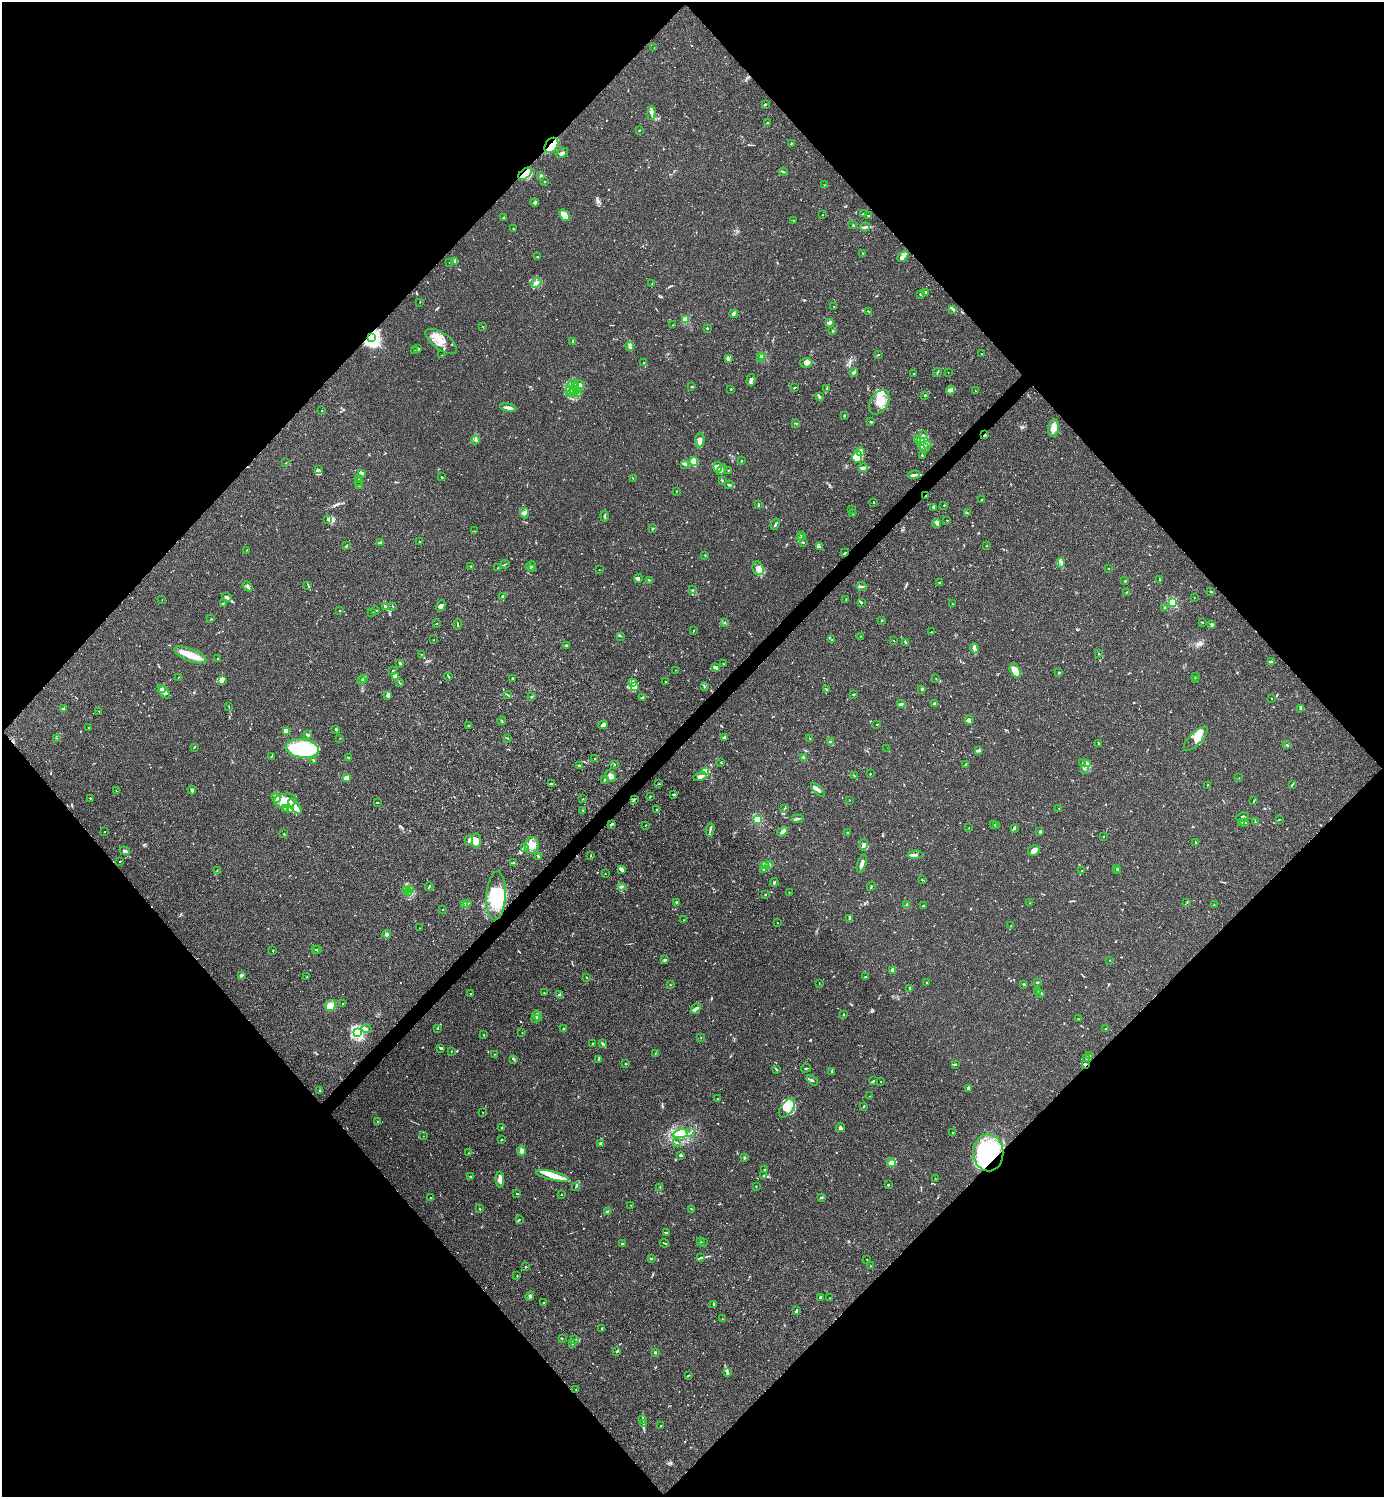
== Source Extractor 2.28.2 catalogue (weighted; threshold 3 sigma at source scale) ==
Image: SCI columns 300-5824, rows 1-5978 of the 5981 x 5982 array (HDU 1 of 3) = the unmasked area's bounding box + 8 px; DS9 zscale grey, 4 x 4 block average (1 PNG px = mean of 4 x 4 image px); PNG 1386 x 1499 px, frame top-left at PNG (2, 2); each listed source drawn as its Kron ellipse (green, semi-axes under 4 px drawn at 4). Shown black and unused: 51% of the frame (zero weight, under 3 of 4 exposures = <1% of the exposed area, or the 3 px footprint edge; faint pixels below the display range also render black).
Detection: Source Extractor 2.28.2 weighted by HDU 2 'WHT'. Background 0.0151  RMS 0.0022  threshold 0.00971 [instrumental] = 3 sigma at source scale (4.5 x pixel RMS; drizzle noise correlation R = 1.50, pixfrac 1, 0.05/0.05 arcsec/px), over >= 5 px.
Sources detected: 899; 1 too faint to see at this stretch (4 x 4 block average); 13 inside a brighter object's white glare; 2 cosmic-ray / hot-pixel residue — neither listed nor drawn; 28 coinciding with a brighter row at this scale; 116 inside a brighter listed object's ellipse — not listed separately; of the other 739, all 500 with FLUX_AUTO >= 0.454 (the completeness limit of this list) listed and drawn (239 fainter detections not listed), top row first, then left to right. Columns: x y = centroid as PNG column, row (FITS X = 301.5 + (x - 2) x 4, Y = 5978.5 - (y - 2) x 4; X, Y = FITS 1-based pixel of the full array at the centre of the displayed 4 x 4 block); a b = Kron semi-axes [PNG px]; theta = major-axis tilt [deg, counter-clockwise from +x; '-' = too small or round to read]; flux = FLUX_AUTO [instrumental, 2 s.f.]
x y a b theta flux
654 47 2 2 - 0.76
765 104 3 2 - 1.7
651 113 7 3 90 3.1
767 123 2 2 - 0.66
639 130 2 2 - 0.92
791 144 3 2 - 1.1
551 145 8 6 52 21
562 153 6 4 33 4
783 172 4 2 - 1.6
525 174 8 4 39 34
540 175 2 2 - 1.9
544 181 2 2 - 0.64
824 185 2 2 - 0.51
535 202 4 3 - 2
863 214 2 2 - 3.4
565 215 6 3 -51 16
822 215 2 2 - 0.49
868 216 3 2 - 0.86
503 218 3 2 - 0.87
793 220 2 2 - 0.58
853 225 2 2 - 0.69
865 227 5 2 - 2.3
513 228 2 2 - 0.48
863 253 2 2 - 0.6
537 256 2 2 - 0.45
903 256 6 3 48 4.3
455 262 3 3 - 5.8
449 263 2 2 - 0.86
536 283 5 3 - 3.3
652 284 2 2 - 0.62
926 292 3 2 - 1.8
921 294 2 2 - 0.94
420 302 2 2 - 0.53
834 307 2 2 - 0.69
953 309 4 2 - 1.5
868 311 3 2 - 0.91
734 314 4 2 - 1.4
685 320 2 2 - 48
830 322 4 2 - 3.9
673 325 2 2 - 0.56
483 327 2 2 - 0.49
707 328 2 2 - 1.7
832 331 2 2 - 0.63
372 338 3 3 - 360
441 341 18 8 -36 18
573 341 3 2 - 0.92
630 346 4 2 - 1.9
418 348 3 2 - 1
414 351 2 2 - 0.57
982 354 2 2 - 0.65
442 355 2 2 - 0.62
878 355 2 2 - 0.64
763 356 2 2 - 57
760 357 2 2 - 1.7
728 359 3 2 - 1.3
644 363 2 2 - 0.53
806 363 6 5 - 5.5
854 372 4 2 - 2.9
948 372 2 2 - 0.56
913 373 2 2 - 1.1
937 373 4 2 - 1.2
751 380 6 2 74 3.1
572 384 5 2 - 3.3
579 385 5 3 - 4.1
576 387 3 2 - 2.1
692 387 3 2 - 1.1
795 388 3 2 - 0.74
574 389 4 3 - 2.8
731 389 2 2 - 1
827 389 2 2 - 0.53
951 390 4 2 - 2.4
569 391 5 2 - 2.8
975 391 2 2 - 0.68
572 392 6 2 18 3.2
578 393 2 2 - 0.47
925 395 2 2 - 1.4
819 397 4 3 - 2.6
879 402 13 8 59 17
508 408 8 2 -11 5.9
321 411 2 2 - 0.93
844 416 2 2 - 1.7
871 422 4 2 - 1.5
796 423 3 2 - 1
1054 428 9 5 81 13
923 435 2 2 - 0.75
985 435 3 2 - 1.5
917 439 2 2 - 1.4
475 440 4 2 - 2.3
700 440 7 5 83 6.1
921 442 4 3 - 2.8
928 444 3 3 - 2
924 447 6 3 -31 5.2
860 451 3 3 - 3.5
922 455 3 2 - 0.76
857 457 6 5 - 7.8
741 461 2 2 - 0.84
694 462 4 3 - 6.6
286 463 2 2 - 0.45
685 464 2 2 - 1.2
717 467 5 4 - 3.6
863 467 4 2 - 2.9
318 470 2 2 - 0.58
722 470 5 3 - 3.3
728 470 2 2 - 0.64
361 474 4 3 - 2.1
914 475 6 2 9 3.4
442 477 2 2 - 0.75
633 478 2 2 - 0.56
359 479 2 2 - 1
359 481 3 2 - 0.92
722 481 2 2 - 1.1
729 485 4 2 - 2.9
359 486 2 2 - 1
677 491 2 2 - 0.9
926 496 2 2 - 1.5
981 500 2 2 - 0.62
873 502 2 2 - 0.85
758 504 4 2 - 2.1
944 505 2 2 - 0.79
933 507 3 2 - 1.3
851 509 2 2 - 0.54
524 513 5 3 - 3.3
967 513 3 2 - 0.91
853 514 4 2 - 1.5
604 516 5 2 - 1.8
328 519 3 2 - 1.6
947 520 2 2 - 1
775 524 6 2 62 2.5
937 524 5 2 - 1.6
652 529 2 2 - 0.56
474 531 3 2 - 0.55
801 535 3 2 - 1.4
800 538 2 2 - 0.86
380 542 3 2 - 1.5
419 542 2 2 - 0.49
803 542 2 2 - 1
347 546 2 2 - 0.81
819 546 3 2 - 1.9
987 546 3 2 - 0.62
247 550 2 2 - 0.48
844 553 4 2 - 0.93
705 555 2 2 - 0.55
1061 563 5 2 - 1.9
505 564 4 2 - 0.88
471 566 2 2 - 1.2
531 566 5 2 - 2.2
498 568 3 2 - 0.77
532 568 2 2 - 0.96
758 568 7 5 -66 8.7
1108 568 2 2 - 0.73
599 570 2 2 - 0.63
638 578 4 3 - 2.5
1160 579 3 2 - 0.86
649 580 2 2 - 0.5
1125 581 2 2 - 1.1
939 582 2 2 - 0.9
308 585 3 2 - 0.89
248 586 6 2 -51 2.8
862 587 5 2 - 1.7
692 590 2 2 - 0.65
1210 591 2 2 - 1.2
1126 593 4 2 - 0.95
502 596 3 2 - 1.6
227 597 5 3 - 2.8
1194 597 2 2 - 0.45
846 599 3 2 - 1
162 600 2 2 - 0.61
861 602 3 2 - 2.7
1172 602 2 2 - 100
223 604 2 2 - 0.54
952 604 3 2 - 0.94
393 606 3 2 - 0.69
441 606 6 3 61 4.4
385 607 3 2 - 1.3
1165 607 2 2 - 1.8
376 610 2 2 - 0.89
340 611 2 2 - 0.83
371 612 2 2 - 0.69
211 619 3 2 - 0.68
882 620 2 2 - 0.89
1202 622 3 2 - 0.89
437 623 2 2 - 0.79
725 623 2 2 - 0.76
458 625 5 2 - 1.2
1212 625 4 2 - 1.7
694 631 2 2 - 0.75
931 632 2 2 - 0.67
620 636 2 2 - 0.46
861 636 2 2 - 0.48
433 640 2 2 - 0.51
832 640 2 2 - 0.46
894 640 2 2 - 0.53
906 643 3 2 - 0.75
566 645 4 2 - 1.9
974 648 5 2 - 8.7
421 654 2 2 - 0.47
1098 654 2 2 - 0.66
190 655 17 6 -21 20
218 659 3 2 - 1.2
1272 662 4 3 - 2.4
400 663 3 2 - 1.9
723 664 2 2 - 1
715 667 4 2 - 1.8
393 670 3 2 - 0.81
676 670 2 2 - 0.47
1015 670 7 4 -63 20
1059 673 2 2 - 0.77
448 676 4 2 - 1.4
1196 676 2 2 - 0.49
178 677 2 2 - 0.51
395 677 2 2 - 0.87
512 678 3 2 - 1.2
363 679 3 2 - 0.66
936 679 2 2 - 0.95
1196 679 4 2 - 0.84
222 680 4 2 - 2.1
362 681 2 2 - 0.53
399 682 3 2 - 0.82
666 682 2 2 - 1.8
632 683 3 2 - 1.9
634 687 4 3 - 3.8
704 687 3 2 - 1.2
922 689 3 3 - 1.6
162 690 3 2 - 12
827 690 2 2 - 0.9
164 692 8 4 -50 6.2
853 694 2 2 - 0.98
388 695 4 2 - 3.3
508 695 4 2 - 1
532 697 2 2 - 1
642 698 3 2 - 1.4
1271 698 2 2 - 0.57
935 703 4 2 - 2.5
901 704 4 3 - 2.5
229 706 2 2 - 0.53
1301 708 4 2 - 1.8
63 709 3 2 - 1.6
99 711 2 2 - 0.47
969 720 4 3 - 2.5
502 721 4 2 - 0.83
877 724 2 2 - 0.5
468 725 2 2 - 0.78
603 725 4 4 - 4.3
88 728 2 2 - 1.6
336 729 3 2 - 1.6
287 731 4 2 - 8.3
307 735 3 2 - 2.7
724 737 3 2 - 4.1
57 738 2 2 - 0.52
340 738 2 2 - 0.46
508 738 2 2 - 0.52
810 738 3 2 - 0.64
1196 739 15 6 45 12
831 741 4 2 - 0.88
1098 743 2 2 - 0.89
1286 745 3 2 - 0.67
194 747 2 2 - 0.72
887 748 2 2 - 0.64
302 749 17 9 -8 140
979 751 3 2 - 1.7
271 756 2 2 - 0.47
803 757 2 2 - 0.81
349 758 3 2 - 1.3
595 759 2 2 - 0.51
314 760 3 2 - 1.7
721 762 2 2 - 0.66
1083 763 3 2 - 0.75
614 764 2 2 - 1.2
965 764 2 2 - 0.63
1087 764 4 2 - 1.7
579 765 3 2 - 1.6
1085 769 2 2 - 0.88
706 771 3 3 - 28
870 774 2 2 - 0.9
610 776 6 5 - 5.1
700 776 6 3 14 4.8
854 776 2 2 - 0.51
346 778 3 2 - 11
1239 778 2 2 - 0.53
604 780 3 2 - 1
552 784 3 2 - 1.1
659 784 3 2 - 0.79
1292 784 2 2 - 0.49
1208 785 2 2 - 0.45
192 790 4 2 - 2.6
818 790 9 2 -45 5.6
116 791 2 2 - 0.65
674 794 3 2 - 1.7
650 797 3 2 - 0.98
90 798 2 2 - 1.6
276 798 5 3 - 3.4
583 799 2 2 - 0.67
634 800 3 2 - 0.98
849 800 2 2 - 0.54
285 801 11 7 6 16
1254 801 3 2 - 0.91
377 803 3 2 - 1
295 806 9 4 -52 13
286 808 2 2 - 0.86
784 808 2 2 - 0.74
1059 808 2 2 - 0.59
657 809 4 2 - 1.5
290 810 3 2 - 1.7
583 811 2 2 - 0.75
1242 817 6 2 21 1.8
757 819 2 2 - 84
798 819 6 2 7 2.6
1279 819 2 2 - 0.67
1255 821 2 2 - 0.71
1242 822 3 2 - 1.3
1245 823 4 2 - 1.2
612 824 3 2 - 1.8
645 825 2 2 - 0.77
993 825 2 2 - 0.92
996 825 3 2 - 1.3
969 828 2 2 - 0.56
1015 828 2 2 - 0.61
710 830 7 2 77 2.4
1040 831 3 2 - 1.8
104 832 2 2 - 0.91
782 832 6 4 31 5.2
847 832 2 2 - 0.92
284 834 2 2 - 0.79
1103 837 2 2 - 0.49
469 840 5 3 - 3.1
476 841 7 4 89 7.8
1195 842 3 2 - 0.74
864 844 5 4 - 4.6
532 845 8 7 - 11
525 848 2 2 - 0.62
1034 850 6 5 - 4.9
125 851 5 3 - 2.9
915 855 7 3 5 3.7
538 856 3 2 - 2.2
591 856 2 2 - 0.65
120 861 2 2 - 0.6
514 863 2 2 - 0.75
862 864 9 2 72 5.6
770 865 2 2 - 0.47
766 866 2 2 - 1
1117 868 2 2 - 0.85
764 869 2 2 - 0.62
622 870 4 2 - 1.8
1118 870 3 2 - 1.3
217 871 2 2 - 0.53
1082 871 2 2 - 0.53
605 874 2 2 - 0.57
922 880 3 2 - 0.86
774 882 4 2 - 1.3
621 886 4 2 - 2.1
429 887 4 2 - 1.5
871 887 4 2 - 1.3
410 890 2 2 - 0.72
406 891 2 2 - 0.91
789 892 2 2 - 0.54
409 893 3 2 - 1.4
765 895 2 2 - 0.82
496 896 24 9 87 50
677 902 3 2 - 1.2
1030 903 2 2 - 0.53
1187 903 2 2 - 0.74
468 904 2 2 - 0.48
1214 904 2 2 - 0.48
464 905 2 2 - 15
907 905 3 2 - 1.2
924 905 3 2 - 1.2
443 910 2 2 - 0.59
849 918 2 2 - 0.58
684 920 2 2 - 0.62
778 923 2 2 - 0.51
1011 926 2 2 - 0.89
419 928 2 2 - 1.1
387 934 4 3 - 3
316 949 2 2 - 0.87
273 950 2 2 - 0.63
318 950 2 2 - 0.68
665 960 4 2 - 0.94
1109 960 2 2 - 0.53
892 970 2 2 - 3
241 975 3 2 - 2.8
307 977 2 2 - 0.49
865 977 2 2 - 0.78
587 978 2 2 - 0.72
1037 982 2 2 - 2.5
819 983 2 2 - 0.56
927 983 2 2 - 0.72
1023 984 2 2 - 1.9
670 985 2 2 - 0.79
910 988 2 2 - 2.9
1037 991 2 2 - 1.1
544 993 2 2 - 0.52
1041 993 3 2 - 1
471 994 2 2 - 0.64
560 995 4 2 - 2.7
342 1003 2 2 - 0.59
330 1006 5 5 - 19
696 1008 6 2 50 2.8
843 1014 2 2 - 0.73
537 1016 5 2 - 2.7
535 1019 2 2 - 1.2
1079 1019 3 2 - 0.53
438 1028 2 2 - 0.61
366 1029 5 2 - 1.5
563 1029 3 2 - 1.3
1106 1029 2 2 - 0.47
357 1032 2 2 - 220
522 1033 2 2 - 0.46
483 1035 2 2 - 0.68
701 1038 2 2 - 0.52
593 1043 2 2 - 1.2
602 1044 3 2 - 1.3
441 1048 4 2 - 1.1
451 1051 2 2 - 0.77
655 1053 2 2 - 0.57
495 1054 3 2 - 0.5
1090 1056 2 2 - 0.88
513 1059 3 2 - 2
599 1059 2 2 - 0.77
1087 1059 3 3 - 2
626 1064 3 2 - 0.63
955 1064 2 2 - 1.2
1085 1064 3 2 - 1.5
806 1068 5 2 - 1.5
776 1069 3 2 - 1.8
832 1072 3 2 - 1.6
812 1080 6 2 -40 1.8
873 1081 3 2 - 1
880 1082 2 2 - 0.79
968 1088 4 3 - 2.6
320 1090 2 2 - 0.97
869 1096 2 2 - 0.51
717 1098 2 2 - 0.52
864 1106 3 2 - 1.3
787 1108 11 6 54 11
483 1113 2 2 - 0.51
377 1121 2 2 - 0.49
502 1127 3 2 - 0.88
840 1127 4 3 - 3.8
691 1133 2 2 - 0.46
953 1133 2 2 - 1.5
680 1134 7 4 10 11
423 1136 2 2 - 0.5
501 1140 3 2 - 0.67
601 1143 3 3 - 2.9
676 1143 2 2 - 0.49
521 1151 5 4 - 3.2
468 1153 2 2 - 0.45
988 1153 18 15 -87 67
681 1155 4 2 - 2.8
744 1158 3 2 - 1.1
892 1163 4 2 - 18
764 1170 3 2 - 1.1
470 1176 3 2 - 1.6
552 1176 17 4 -13 14
764 1176 3 2 - 2.2
935 1178 2 2 - 0.46
500 1180 8 2 -86 9.2
888 1185 2 2 - 1.4
576 1186 4 2 - 1.2
756 1186 2 2 - 0.56
660 1187 2 2 - 0.47
517 1194 2 2 - 1.2
562 1195 2 2 - 0.93
822 1197 4 2 - 1.3
430 1198 2 2 - 0.66
631 1205 4 2 - 0.63
479 1209 2 2 - 0.82
691 1209 2 2 - 0.48
607 1211 2 2 - 0.54
519 1219 2 2 - 1
666 1232 3 2 - 0.89
701 1242 2 2 - 0.91
703 1242 2 2 - 0.46
664 1243 5 2 - 1.1
622 1244 3 2 - 1.5
651 1258 2 2 - 0.58
700 1258 2 2 - 0.84
867 1259 2 2 - 0.71
870 1266 2 2 - 0.59
525 1267 2 2 - 0.84
517 1276 2 2 - 0.85
530 1296 5 3 - 2.2
820 1297 2 2 - 3.2
830 1298 2 2 - 0.57
544 1303 2 2 - 2.6
713 1304 4 2 - 1.4
796 1311 3 2 - 2
722 1319 2 2 - 0.57
602 1328 2 2 - 0.48
562 1339 2 2 - 0.47
575 1340 2 2 - 0.63
573 1344 3 2 - 1.3
617 1352 2 2 - 0.66
655 1352 2 2 - 1
728 1373 3 2 - 1
688 1375 3 2 - 0.78
576 1390 2 2 - 0.56
643 1420 2 2 - 0.5
643 1423 3 2 - 1.2
661 1425 2 2 - 1.2
Overlapping masked pixels (flux is a lower limit): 7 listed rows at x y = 551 145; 525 174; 372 338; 985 435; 926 496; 1085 1064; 988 1153
Diffuse or blended objects may show on this block-average render without a row.